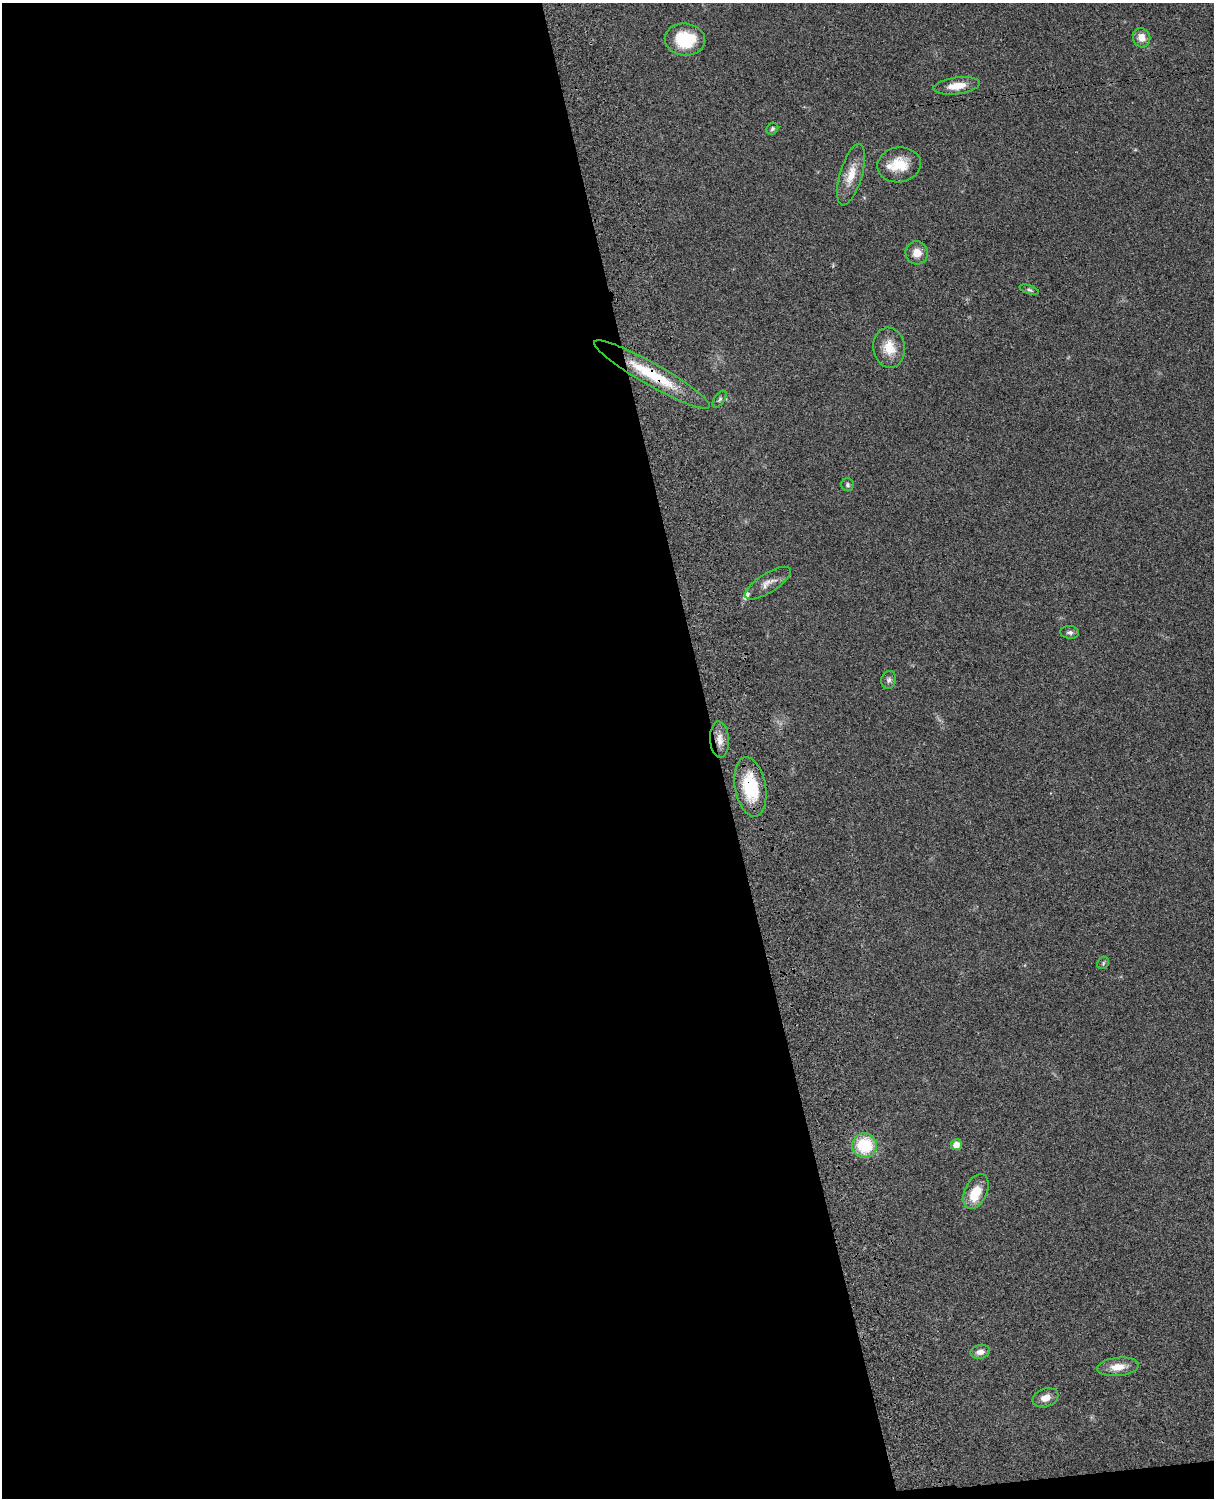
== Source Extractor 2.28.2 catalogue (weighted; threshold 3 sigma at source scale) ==
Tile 9 of 4 x 3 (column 1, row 3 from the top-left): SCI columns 121-1332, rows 277-1772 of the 5087 x 4926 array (HDU 1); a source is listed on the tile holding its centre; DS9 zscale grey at full resolution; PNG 1216 x 1500 px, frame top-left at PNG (2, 3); each listed source drawn as its Kron ellipse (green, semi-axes under 4 px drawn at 4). Shown black and unused: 60% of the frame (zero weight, under 3 of 4 exposures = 6% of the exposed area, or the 3 px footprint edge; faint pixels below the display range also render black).
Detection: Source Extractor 2.28.2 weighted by HDU 2 'WHT'; one run over the whole footprint, this tile lists its part. Background 0.0787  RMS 0.0058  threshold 0.026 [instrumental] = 3 sigma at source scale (4.5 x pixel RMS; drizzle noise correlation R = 1.50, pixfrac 1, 0.05/0.05 arcsec/px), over >= 5 px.
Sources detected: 27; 3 inside a brighter listed object's ellipse — not listed separately; the other 24 listed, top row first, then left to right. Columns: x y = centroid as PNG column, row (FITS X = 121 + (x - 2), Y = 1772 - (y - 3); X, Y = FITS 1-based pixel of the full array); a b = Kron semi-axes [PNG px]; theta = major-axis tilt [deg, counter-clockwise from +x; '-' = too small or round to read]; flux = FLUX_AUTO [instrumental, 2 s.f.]
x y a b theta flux
1142 38 10 8 -71 4.9
685 40 20 16 -4 21
957 86 23 8 7 8
772 129 6 5 - 1
899 165 22 17 9 14
851 175 32 11 74 10
917 253 11 11 - 6.1
1029 290 10 4 -20 1.1
889 348 20 15 -80 11
652 375 66 11 -30 29
720 399 9 5 56 1.3
848 485 6 6 - 1.1
768 583 26 9 32 5.4
1070 632 9 6 -5 1.7
889 680 9 7 73 1.9
720 739 18 9 -86 5.6
750 787 30 15 -79 27
1103 963 6 5 - 0.88
956 1145 5 5 - 4.5
865 1146 12 12 - 25
976 1191 19 11 66 13
980 1352 10 7 13 3.3
1118 1367 21 9 6 7.9
1046 1398 13 9 21 5.1
Overlapping masked pixels (flux is a lower limit): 2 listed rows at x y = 652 375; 750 787